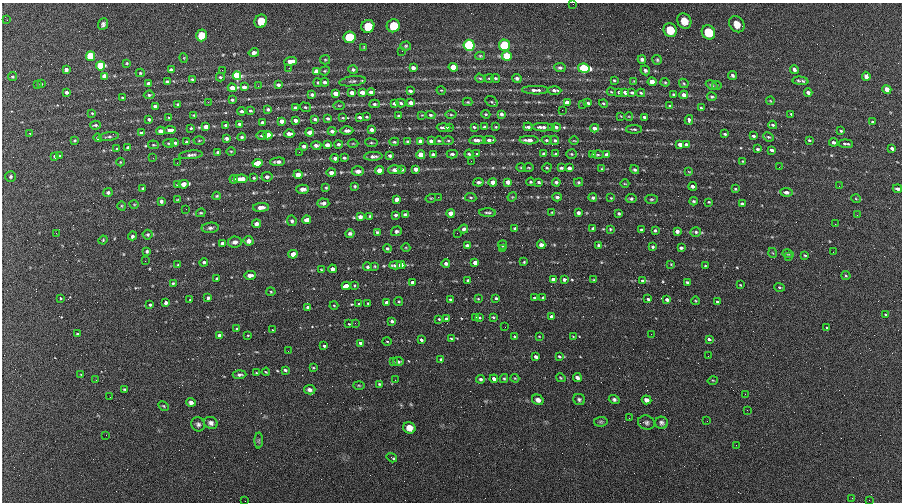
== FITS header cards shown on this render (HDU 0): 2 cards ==
NAXIS1  =                  900 / length of data axis 1
NAXIS2  =                  500 / length of data axis 2

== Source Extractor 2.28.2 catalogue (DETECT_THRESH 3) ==
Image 900 x 500 px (HDU 0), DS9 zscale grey, 1 PNG px = 1 image px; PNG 904 x 504 px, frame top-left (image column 1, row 500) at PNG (2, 3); each listed source drawn as its Kron ellipse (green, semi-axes under 4 px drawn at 4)
Background 303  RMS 12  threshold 37.1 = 3 sigma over >= 5 px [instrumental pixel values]
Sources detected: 481; all 481 listed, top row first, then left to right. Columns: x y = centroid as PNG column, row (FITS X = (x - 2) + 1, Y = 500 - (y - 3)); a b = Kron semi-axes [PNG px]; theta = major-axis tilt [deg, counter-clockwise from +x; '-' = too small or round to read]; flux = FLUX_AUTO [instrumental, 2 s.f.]
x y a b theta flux
573 4 2 2 - 560
7 20 2 2 - 670
261 21 7 6 - 12000
684 21 8 6 -61 6600
103 24 6 4 67 2000
737 24 9 7 -47 6000
368 26 7 6 - 37000
393 26 7 6 - 34000
670 30 7 6 - 20000
708 32 7 6 - 28000
201 35 6 5 - 24000
349 37 6 6 - 120000
469 45 6 5 - 350000
504 45 5 5 - 190000
406 46 5 4 - 1100
364 47 3 3 - 750
402 51 2 2 - 480
254 53 5 3 - 2600
90 56 5 4 - 83000
480 56 5 4 - 1100
507 56 5 5 - 60000
184 58 5 3 - 650
642 59 4 3 - 1800
325 60 5 4 - 930
657 60 5 4 - 1200
291 61 6 4 5 6000
127 63 3 3 - 790
101 66 4 4 - 90000
453 67 4 4 - 17000
289 68 2 2 - 860
413 68 4 3 - 2900
560 68 6 4 -8 1500
584 68 6 4 -11 220000
353 69 5 4 - 1800
794 69 5 3 - 1800
66 70 4 4 - 4200
171 70 4 4 - 4500
222 70 3 2 - 900
645 70 5 4 - 1800
316 71 4 4 - 6000
325 71 5 4 - 930
140 73 4 4 - 1000
732 75 4 3 - 1600
105 76 4 4 - 19000
237 76 4 4 - 320000
866 76 5 4 - 3200
12 77 4 4 - 1300
220 77 4 3 - 1400
480 78 5 4 - 1000
489 78 4 4 - 980
495 78 5 4 - 1200
517 78 4 4 - 2500
192 79 3 3 - 1100
614 80 3 3 - 920
353 81 13 5 7 2300
634 81 4 4 - 670
800 81 8 3 -6 2400
167 82 3 3 - 1800
325 82 4 3 - 2600
652 82 4 4 - 15000
665 82 4 4 - 870
149 83 4 3 - 4400
318 83 4 3 - 1400
684 83 5 4 - 970
38 84 3 2 - 610
41 84 4 4 - 710
278 85 4 3 - 2700
711 85 6 3 -24 1100
258 86 3 3 - 540
717 86 5 4 - 1200
244 87 4 3 - 5000
232 88 4 4 - 22000
887 89 4 4 - 9200
441 90 5 3 - 750
535 90 13 4 -1 3000
554 90 7 4 -1 2600
410 91 4 3 - 2900
66 92 3 3 - 4500
362 92 4 3 - 14000
371 92 4 3 - 4400
611 92 4 3 - 770
619 92 3 3 - 1000
625 92 4 3 - 3800
335 93 4 4 - 15000
352 93 4 3 - 13000
632 93 4 3 - 1200
641 93 4 3 - 1000
808 93 4 4 - 4700
673 94 3 3 - 890
149 95 5 4 - 1600
312 95 4 3 - 3000
684 95 4 3 - 8800
712 97 5 4 - 1200
122 98 4 2 - 880
232 100 4 3 - 1900
770 101 4 4 - 710
208 102 3 3 - 400
468 102 5 4 - 840
491 102 7 5 -37 1500
395 103 4 3 - 4300
401 103 5 3 - 1600
411 103 4 3 - 16000
567 103 4 3 - 11000
588 103 3 3 - 1500
604 103 4 4 - 1200
178 104 4 3 - 1300
375 104 5 3 - 1800
583 105 3 2 - 690
155 106 4 3 - 3700
339 106 5 3 - 790
670 106 4 3 - 1100
305 107 6 4 -16 1300
296 108 4 3 - 4100
701 108 4 3 - 1100
268 109 4 3 - 2300
562 110 2 2 - 460
242 111 4 4 - 1700
250 111 4 3 - 1200
92 113 4 3 - 790
486 114 4 3 - 990
501 114 4 4 - 3100
791 114 3 2 - 680
194 115 4 3 - 720
422 115 4 3 - 600
431 115 5 3 - 1200
451 115 5 3 - 1000
399 116 3 3 - 1400
621 116 3 2 - 570
169 117 3 2 - 740
360 117 4 3 - 3000
367 117 3 3 - 1000
629 117 4 3 - 570
644 117 3 3 - 1500
328 118 3 3 - 1800
343 118 4 3 - 920
149 119 4 3 - 2300
315 119 4 3 - 2600
295 120 4 3 - 4500
689 120 5 4 - 2400
282 121 4 4 - 8300
262 122 4 3 - 2900
873 122 3 3 - 1300
239 124 4 4 - 2000
95 125 5 3 - 1400
226 125 3 3 - 1900
773 125 4 3 - 1300
206 127 4 4 - 16000
444 127 7 3 -2 2200
449 127 4 3 - 1000
474 127 4 2 - 1300
485 127 4 3 - 2400
496 127 3 3 - 710
528 127 4 3 - 2500
542 127 10 3 -2 3700
552 127 3 3 - 910
556 127 4 3 - 2700
191 128 3 3 - 850
595 128 4 4 - 5500
372 129 4 3 - 4600
634 129 8 4 0 1300
170 130 6 3 6 4500
160 131 4 4 - 6500
332 131 4 4 - 3000
347 131 6 4 -1 3400
841 131 4 3 - 1100
310 132 4 4 - 8900
30 133 3 2 - 530
141 133 4 3 - 2000
289 134 5 3 - 5400
725 134 4 3 - 1200
261 135 5 4 - 1300
268 135 4 4 - 20000
754 136 3 3 - 1600
109 137 10 4 7 1600
242 137 4 3 - 1500
768 137 5 3 - 1100
98 138 4 4 - 1600
226 138 4 3 - 2300
477 140 8 3 2 3700
489 140 6 3 -1 4300
529 140 9 4 -1 5500
546 140 5 3 - 1300
555 140 5 4 - 1400
809 140 3 2 - 1100
75 141 4 3 - 990
199 141 5 3 - 800
420 141 4 4 - 9900
431 141 4 4 - 3900
439 141 5 4 - 1000
448 141 5 3 - 880
574 141 5 3 - 710
186 142 3 3 - 990
394 142 5 4 - 1100
408 142 4 3 - 1200
834 142 4 3 - 2700
169 143 5 3 - 920
175 143 4 3 - 1400
353 143 5 3 - 730
371 143 6 3 -8 970
338 144 4 4 - 1600
680 144 4 4 - 6500
846 144 7 3 -5 1600
153 145 5 4 - 880
316 145 5 4 - 2800
327 145 4 4 - 5900
686 145 4 3 - 2300
304 146 4 3 - 2500
128 148 4 3 - 3300
892 148 4 3 - 3200
117 149 3 3 - 930
757 149 3 3 - 1100
772 150 4 3 - 2800
231 151 4 3 - 770
218 152 3 3 - 1700
299 152 2 2 - 530
433 154 4 3 - 2100
452 154 5 3 - 1600
469 154 4 3 - 1400
477 154 3 3 - 950
544 154 4 4 - 1900
556 154 3 3 - 1300
571 154 5 4 - 1200
592 154 4 3 - 3200
191 155 12 4 5 2500
421 155 4 4 - 39000
598 155 5 2 - 870
607 155 4 4 - 8500
55 156 4 3 - 2700
60 156 3 3 - 870
373 156 9 4 2 2800
390 156 4 3 - 1700
153 158 2 2 - 4300
335 158 4 3 - 2400
344 158 3 3 - 1100
471 161 2 2 - 2800
743 161 3 3 - 560
120 162 4 3 - 620
278 162 7 4 5 2800
177 163 2 2 - 850
258 163 5 4 - 17000
779 167 2 2 - 510
521 168 5 3 - 770
529 168 5 2 - 770
547 168 5 4 - 1000
561 168 3 3 - 1300
569 168 4 3 - 3000
402 169 4 3 - 1400
416 169 4 4 - 4100
602 169 4 3 - 750
379 170 4 4 - 8300
395 170 6 4 5 3300
635 170 4 4 - 1500
358 171 6 5 - 3800
689 172 4 2 - 620
331 173 5 4 - 3100
298 175 4 4 - 8500
10 176 5 5 - 1800
267 177 5 4 - 2300
254 178 3 3 - 910
234 179 4 3 - 1700
241 179 7 4 4 6400
478 182 5 4 - 1700
493 182 4 4 - 6500
508 182 4 4 - 5700
531 182 4 3 - 1100
539 182 4 3 - 1200
556 182 4 3 - 1800
578 182 4 3 - 1100
184 184 5 4 - 6200
625 184 4 3 - 590
177 185 4 3 - 1100
355 186 3 2 - 980
693 186 4 3 - 2400
839 186 2 2 - 1100
143 188 3 3 - 880
326 188 4 3 - 950
303 189 6 4 -1 3900
735 189 3 3 - 720
897 189 4 3 - 2100
108 192 5 4 - 1600
786 192 6 4 -7 2700
217 196 4 3 - 1000
438 197 2 2 - 610
471 197 5 3 - 870
512 197 5 4 - 790
557 197 4 3 - 1500
431 198 5 3 - 710
593 198 4 4 - 1400
611 198 3 3 - 630
396 199 4 4 - 4200
631 199 5 4 - 1400
651 199 6 4 1 1200
856 199 5 3 - 740
177 200 3 2 - 590
161 201 4 3 - 1700
693 201 4 3 - 1100
709 202 3 2 - 710
323 203 6 4 -4 2500
134 204 5 3 - 600
742 204 4 3 - 1400
122 206 5 3 - 740
261 207 8 4 3 4400
186 209 2 2 - 2100
552 212 4 2 - 700
201 213 5 3 - 890
451 213 4 4 - 6300
488 213 8 3 -3 1500
578 213 4 4 - 2400
619 213 3 3 - 1100
396 215 3 3 - 1400
405 215 4 3 - 1800
857 215 3 2 - 740
370 216 3 3 - 990
360 217 4 4 - 2800
307 220 5 4 - 4500
292 221 5 4 - 1600
257 224 4 4 - 2800
835 224 2 2 - 410
210 228 8 5 3 2200
515 228 3 3 - 1100
464 229 4 4 - 2400
593 229 4 3 - 1700
610 229 4 4 - 790
641 230 4 3 - 1600
655 230 4 3 - 1100
396 231 5 5 - 1500
677 231 4 4 - 3000
377 232 4 3 - 1100
696 232 5 4 - 1400
56 233 3 2 - 1900
457 233 2 2 - 3500
350 234 5 4 - 1900
148 235 5 5 - 1300
133 236 4 3 - 2400
103 240 4 3 - 780
248 241 5 4 - 3900
235 242 7 5 9 3100
222 243 3 3 - 1500
502 245 4 3 - 1700
541 245 4 4 - 3900
599 245 3 3 - 1300
467 246 4 3 - 2700
653 247 4 3 - 1100
387 248 4 4 - 1300
406 248 4 3 - 640
681 248 4 3 - 1500
503 249 2 2 - 520
147 251 4 3 - 1300
833 252 2 2 - 940
773 253 5 3 - 610
293 254 4 4 - 6600
788 254 6 3 -17 840
805 255 3 2 - 750
788 257 3 3 - 510
145 261 2 2 - 1600
204 262 4 4 - 1400
524 262 3 3 - 810
446 263 4 4 - 2700
475 263 4 4 - 5100
671 264 3 2 - 580
178 265 3 3 - 820
395 265 6 4 2 3700
401 265 4 4 - 16000
375 266 3 2 - 700
705 266 3 3 - 700
367 267 4 4 - 1500
332 269 4 4 - 3300
321 270 3 2 - 710
250 275 6 4 2 3800
846 276 5 4 - 930
217 279 3 3 - 1400
553 279 4 4 - 6100
564 279 3 3 - 2200
468 280 3 3 - 1400
594 280 3 2 - 630
642 281 4 3 - 970
412 282 4 3 - 3500
687 282 4 3 - 1200
173 283 4 3 - 1000
355 285 4 3 - 860
740 285 3 2 - 640
346 286 4 4 - 19000
780 287 5 3 - 930
271 292 4 4 - 970
60 298 3 2 - 850
208 298 3 3 - 2200
496 298 3 3 - 1300
534 298 4 3 - 1000
543 298 4 3 - 3300
450 299 3 3 - 910
478 299 4 2 - 640
648 299 4 3 - 2000
190 300 3 3 - 660
667 300 4 3 - 3600
399 301 5 4 - 920
696 301 4 3 - 670
386 302 3 3 - 2800
717 302 3 3 - 1300
166 303 3 3 - 3300
368 303 3 2 - 810
359 304 3 3 - 660
150 305 3 3 - 1300
334 305 4 3 - 710
308 307 4 3 - 8200
886 314 3 2 - 810
493 317 3 3 - 1200
552 317 4 3 - 9100
476 318 3 3 - 1600
479 318 3 3 - 1000
439 319 3 2 - 690
447 319 4 3 - 6800
392 321 4 3 - 5400
355 323 3 2 - 870
349 324 3 2 - 650
505 327 2 2 - 300
827 328 3 2 - 810
236 329 3 2 - 930
273 330 3 2 - 460
77 334 3 3 - 1600
651 334 2 2 - 390
219 335 3 3 - 6000
248 335 3 3 - 1000
539 336 3 2 - 470
573 336 3 2 - 490
515 337 4 3 - 3500
451 338 4 2 - 760
709 339 4 3 - 3200
421 340 4 3 - 4500
387 341 5 3 - 820
361 343 4 3 - 3600
324 346 4 3 - 1900
288 351 2 2 - 660
559 356 4 3 - 1200
708 356 2 2 - 440
536 357 4 3 - 3100
441 359 4 3 - 1100
393 362 3 2 - 790
398 362 5 4 - 2000
313 368 3 2 - 810
285 370 4 3 - 1500
266 372 4 2 - 740
256 373 3 2 - 850
81 375 3 2 - 500
239 375 7 4 2 2100
504 378 4 4 - 970
515 378 4 4 - 710
561 378 5 3 - 770
577 378 4 3 - 2900
481 379 4 4 - 1500
494 379 4 4 - 2400
96 380 2 2 - 390
395 380 2 2 - 350
713 380 5 3 - 810
379 384 4 3 - 1000
359 385 5 3 - 890
124 389 4 3 - 920
310 390 6 4 -14 2700
745 394 2 2 - 1100
110 397 2 2 - 1100
579 399 6 5 - 1600
538 400 6 5 - 3500
614 400 5 4 - 1700
647 400 5 4 - 2700
191 402 5 4 - 2600
164 406 6 4 -28 910
747 410 2 2 - 390
629 418 3 2 - 700
707 421 2 2 - 830
601 422 7 5 7 1400
211 423 7 6 - 2900
646 423 8 7 - 2300
662 423 6 6 - 2100
198 424 7 6 - 2200
409 428 6 5 - 5900
106 435 2 2 - 4600
259 440 8 4 90 1400
736 445 3 2 - 790
392 458 5 3 - 4700
852 498 3 2 - 670
869 500 3 2 - 620
245 501 2 2 - 340
At the frame edge (FLAGS 8, measured only in part): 2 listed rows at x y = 573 4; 245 501